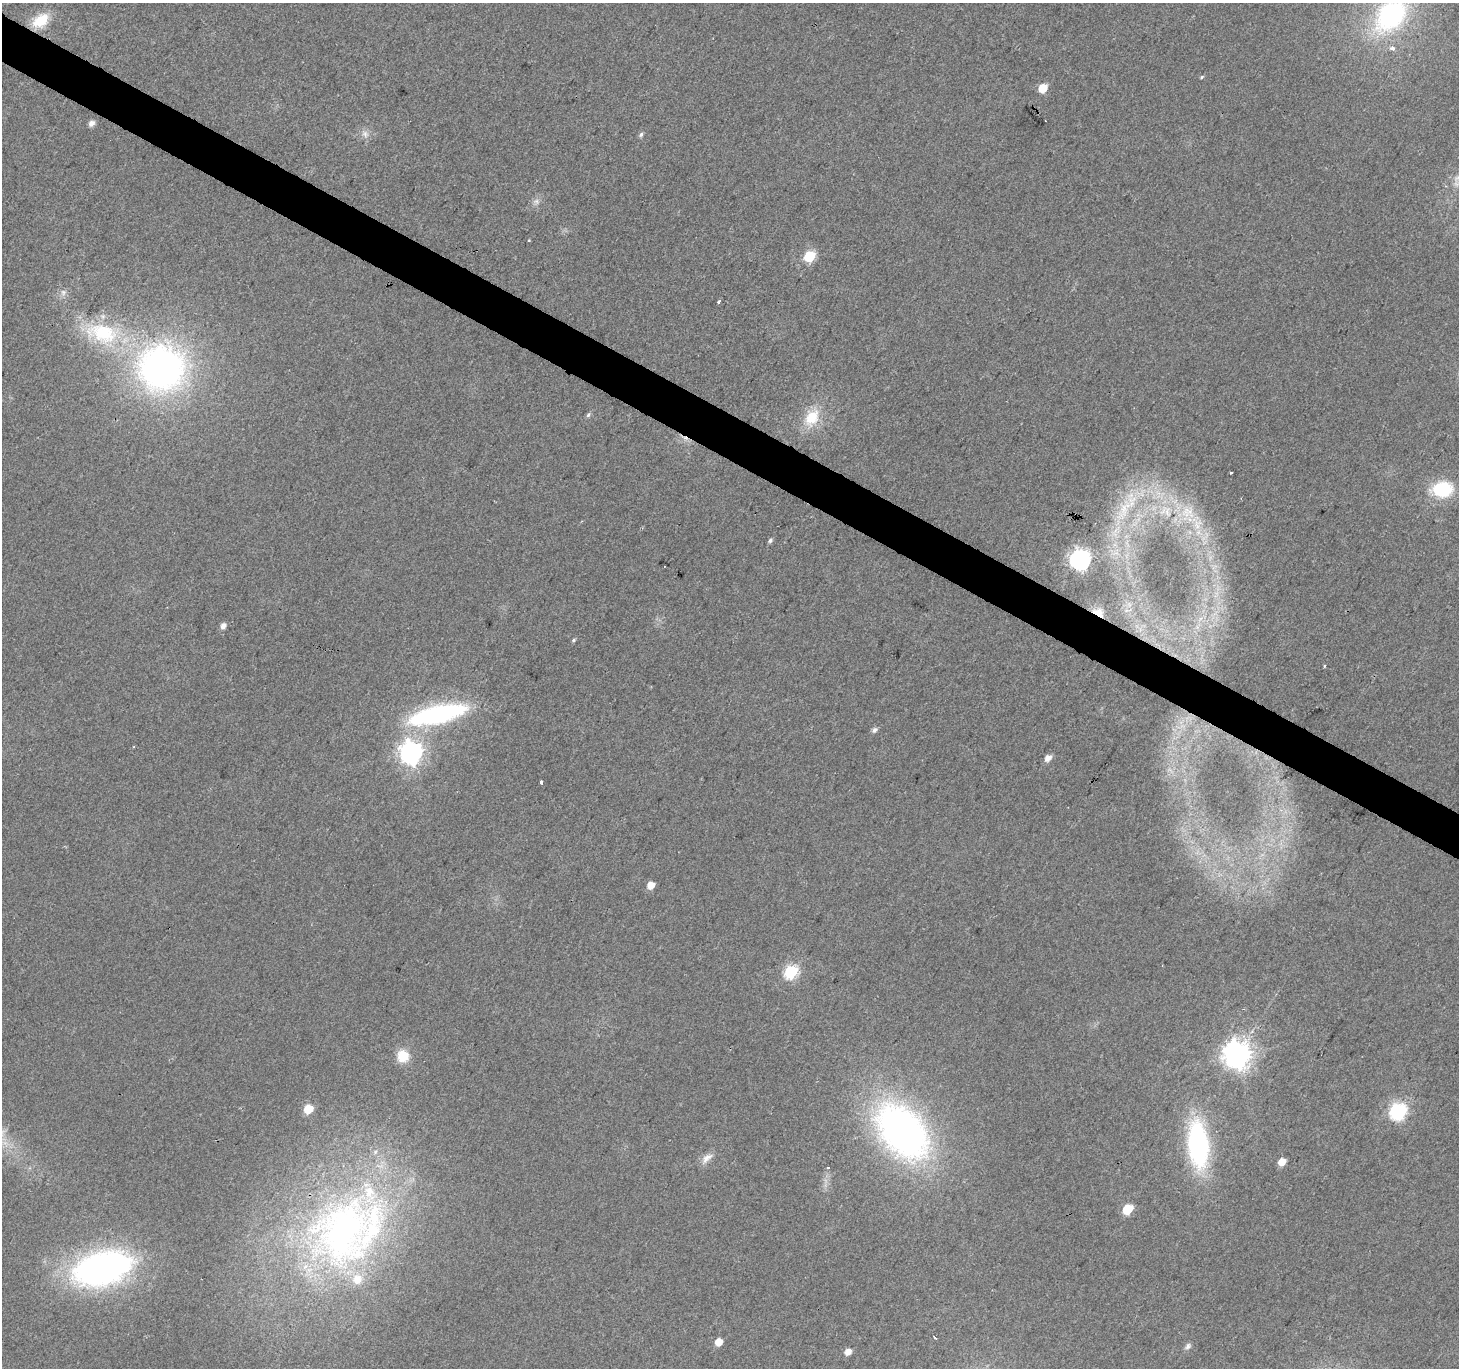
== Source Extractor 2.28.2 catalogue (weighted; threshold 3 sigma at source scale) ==
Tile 11 of 4 x 4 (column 3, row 3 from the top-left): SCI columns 2922-4378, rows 1627-2992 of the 5836 x 5917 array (HDU 1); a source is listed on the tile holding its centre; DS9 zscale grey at full resolution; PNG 1461 x 1370 px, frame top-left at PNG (2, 3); no overlay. Shown black and unused: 3% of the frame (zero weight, under 2 of 3 exposures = <1% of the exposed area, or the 3 px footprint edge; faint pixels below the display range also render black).
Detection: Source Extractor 2.28.2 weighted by HDU 2 'WHT'; one run over the whole footprint, this tile lists its part. Background 0.0289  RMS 0.0082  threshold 0.0368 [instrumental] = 3 sigma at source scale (4.5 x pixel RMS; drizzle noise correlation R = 1.50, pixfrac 1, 0.0396/0.0396 arcsec/px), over >= 5 px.
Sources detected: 61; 1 too faint to see at this stretch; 3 cosmic-ray / hot-pixel residue — not listed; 7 inside a brighter listed object's ellipse — not listed separately; the other 50 listed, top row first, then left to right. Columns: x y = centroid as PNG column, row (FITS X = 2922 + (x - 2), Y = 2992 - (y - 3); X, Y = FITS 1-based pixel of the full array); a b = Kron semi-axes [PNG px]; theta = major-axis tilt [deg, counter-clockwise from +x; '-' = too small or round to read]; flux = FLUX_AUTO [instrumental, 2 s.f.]
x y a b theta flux
1391 15 48 31 47 140
41 20 20 13 37 22
1202 77 5 3 - 1.1
1043 88 6 5 - 22
91 123 7 6 - 4.8
365 134 11 9 -54 5
641 134 6 5 - 2
536 201 8 6 44 3
529 241 3 3 - 0.89
809 256 6 6 - 60
63 293 10 7 83 3.9
719 302 4 3 - 2.2
102 333 54 29 -14 80
161 368 49 47 -13 360
588 415 6 5 - 1.7
812 418 26 18 60 26
1231 473 3 3 - 4.7
1442 489 21 15 7 46
1124 508 48 16 63 49
1188 512 24 19 -23 30
770 541 6 5 - 2
1080 559 8 8 - 460
1129 605 10 6 -64 4.9
1098 612 16 10 -26 13
223 626 7 5 58 5.2
573 640 6 4 42 1.3
1325 666 3 3 - 1.9
438 714 46 14 13 180
874 730 7 6 - 2.8
411 753 8 8 - 610
1048 758 7 5 39 6.9
541 783 3 3 - 12
650 886 6 5 - 12
791 972 7 6 - 120
1237 1055 9 9 - 1100
403 1056 13 12 - 18
308 1109 6 5 - 28
1398 1111 9 8 - 210
902 1131 61 39 -50 380
1198 1145 38 17 -85 170
707 1158 20 9 40 6.9
1282 1162 6 5 - 12
828 1167 3 3 - 1.8
1127 1209 7 6 - 37
344 1231 97 77 69 400
102 1269 71 38 15 240
935 1338 4 3 - 2.7
718 1342 6 5 - 11
1188 1346 10 6 47 2.7
848 1352 6 5 - 7.2
Overlapping masked pixels (flux is a lower limit): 2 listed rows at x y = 1098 612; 344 1231
Isophote crosses this tile's border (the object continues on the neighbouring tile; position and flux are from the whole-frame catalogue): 1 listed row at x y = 1391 15